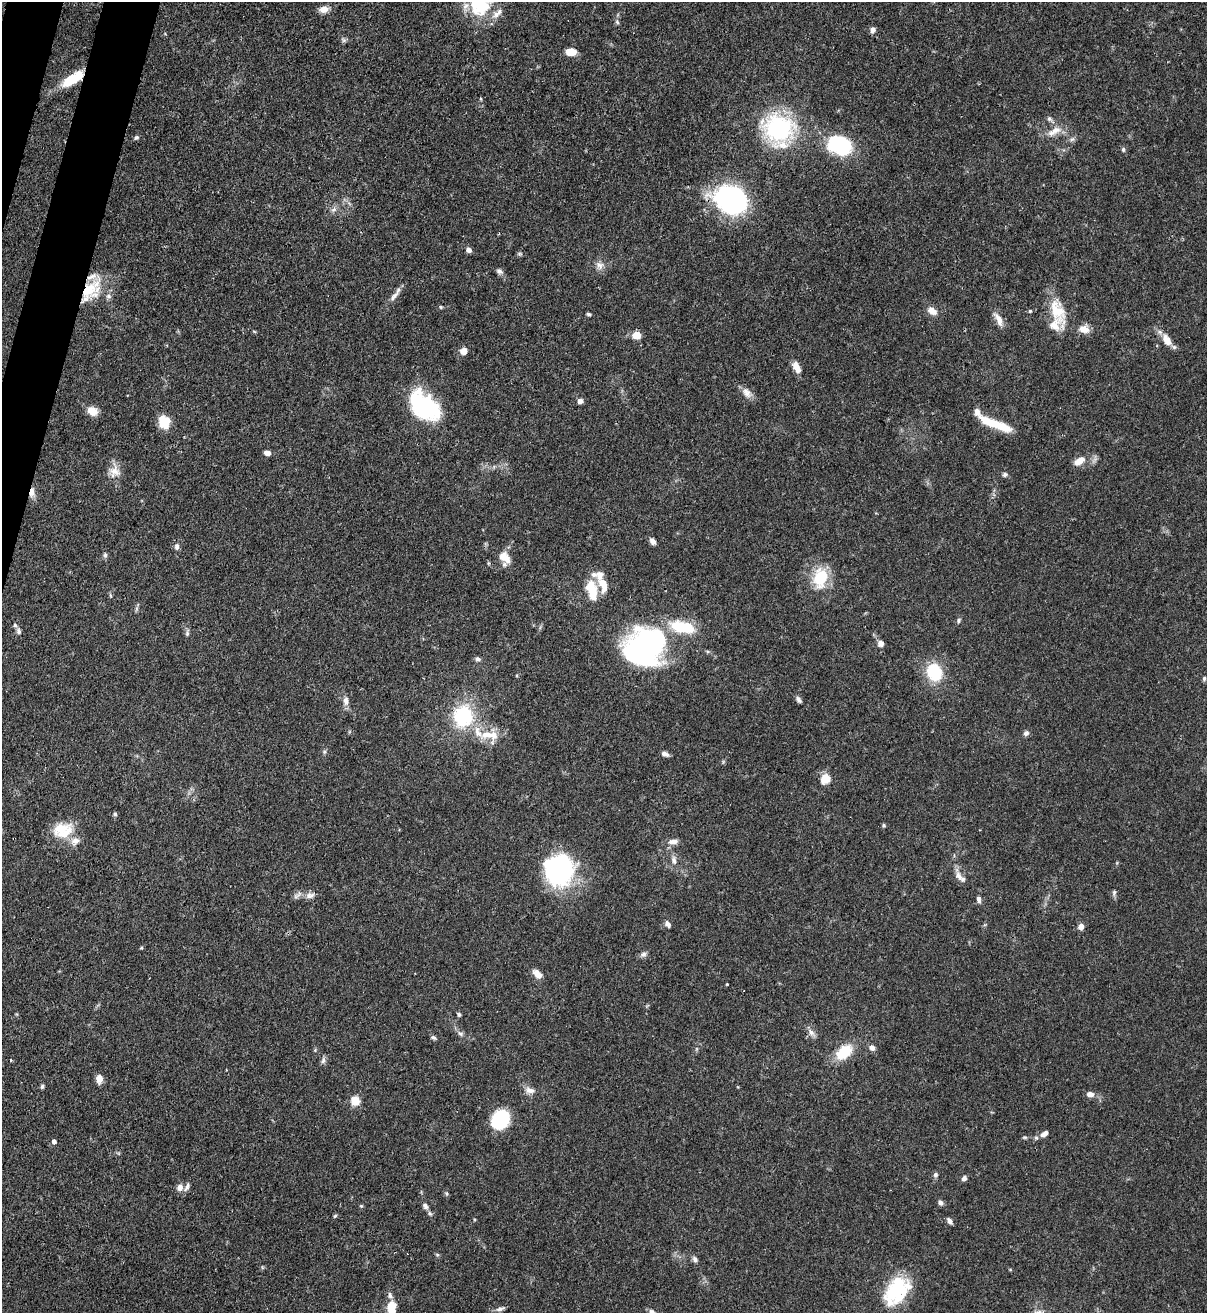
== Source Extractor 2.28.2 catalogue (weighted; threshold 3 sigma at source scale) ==
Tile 11 of 4 x 4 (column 3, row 3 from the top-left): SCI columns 2631-3835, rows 1345-2655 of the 5383 x 5308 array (HDU 1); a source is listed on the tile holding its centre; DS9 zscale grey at full resolution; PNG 1209 x 1315 px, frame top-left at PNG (2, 2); no overlay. Shown black and unused: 2% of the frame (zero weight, under 3 of 4 exposures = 7% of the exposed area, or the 3 px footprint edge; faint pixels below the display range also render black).
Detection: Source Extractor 2.28.2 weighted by HDU 2 'WHT'; one run over the whole footprint, this tile lists its part. Background 0.1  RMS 0.0041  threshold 0.0185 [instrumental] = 3 sigma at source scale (4.5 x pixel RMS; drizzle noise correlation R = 1.50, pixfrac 1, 0.05/0.05 arcsec/px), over >= 5 px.
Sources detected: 137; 5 inside a brighter object's white glare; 1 cosmic-ray / hot-pixel residue — not listed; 17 inside a brighter listed object's ellipse — not listed separately; the other 114 listed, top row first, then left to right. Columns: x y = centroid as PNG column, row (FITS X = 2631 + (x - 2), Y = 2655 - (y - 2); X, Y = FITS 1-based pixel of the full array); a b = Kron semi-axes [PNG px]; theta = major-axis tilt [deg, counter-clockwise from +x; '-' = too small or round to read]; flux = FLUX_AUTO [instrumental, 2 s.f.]
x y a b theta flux
482 6 31 24 55 22
324 9 9 7 17 3.3
617 22 6 4 -46 0.66
873 30 7 6 - 1.8
344 40 6 6 - 0.86
571 52 11 7 -2 5.1
72 79 27 10 33 12
1049 119 7 7 - 1.1
779 129 33 30 -48 51
1054 131 25 9 26 4.9
136 138 6 5 - 0.75
1072 139 7 6 - 1.1
842 146 19 14 -55 35
1123 149 6 5 - 0.74
735 200 32 24 -40 75
334 210 9 6 34 1.4
469 250 6 5 - 1.6
599 265 11 10 - 2.6
499 271 10 6 -37 1.3
88 290 34 17 40 18
108 296 8 5 -27 1.1
394 296 15 7 49 2.5
441 307 5 4 - 0.55
1057 310 32 18 -64 12
932 311 13 9 -32 3.2
1030 311 4 4 - 0.48
589 314 6 4 -8 0.67
999 319 20 7 -63 3.6
1084 329 14 10 -13 3.7
254 331 6 3 -19 0.37
636 335 5 5 - 13
1167 340 17 9 -59 4.8
463 351 7 7 - 3.1
796 367 12 7 -64 4.2
747 393 16 9 -49 3.1
580 401 5 4 - 2.8
425 406 34 20 -41 43
92 411 12 10 -30 4.5
163 423 18 9 -72 5.8
997 425 35 8 -20 13
267 453 5 5 - 2.4
1079 461 15 8 32 4.3
114 472 16 14 -8 4.4
1005 474 7 5 34 0.94
32 492 11 5 82 3.1
653 541 8 5 -56 1.9
177 546 9 6 -89 1.5
105 555 6 6 - 0.79
505 557 17 10 -49 5.4
819 579 25 18 -71 14
603 586 21 10 -71 5.3
592 590 25 11 -77 9.7
959 620 7 5 59 0.82
683 627 32 15 -8 16
19 631 8 6 -70 1.2
187 633 7 5 72 0.9
880 643 8 7 - 2.3
645 647 41 32 24 110
478 659 6 6 - 1.1
934 672 17 14 -68 20
1204 679 6 4 75 0.66
798 699 8 5 -60 1.3
346 701 12 7 -86 2.3
463 716 20 17 80 30
478 732 57 12 -38 13
1026 733 6 6 - 1.4
324 752 6 5 - 0.75
665 754 8 5 -24 1.7
825 779 11 9 60 5.7
115 814 5 5 - 0.63
884 825 5 4 - 0.63
63 830 26 20 8 12
673 841 14 7 5 2.4
674 860 12 7 -86 2
559 870 31 30 - 59
959 876 15 8 -62 2.7
1114 893 9 5 81 0.89
310 895 13 8 9 2.4
979 899 9 6 -80 1.4
668 924 9 6 -52 1.4
1081 927 7 6 - 2.5
141 948 6 3 18 0.41
643 954 8 6 3 1.3
537 974 12 7 -42 3.6
727 984 3 3 - 0.3
459 1014 6 4 -89 0.77
811 1032 10 7 -67 2.1
460 1033 8 7 - 1.2
433 1037 7 5 -40 0.97
872 1048 7 7 - 1.7
844 1052 15 9 40 16
323 1060 9 6 82 1.2
99 1079 9 7 90 3.3
42 1086 6 4 73 0.78
530 1090 15 8 -11 2.8
1090 1094 7 6 - 2.4
355 1101 11 11 - 4.4
500 1119 18 15 55 26
1045 1133 10 6 37 2.5
1025 1137 6 5 - 0.6
54 1141 5 5 - 1.5
935 1175 6 6 - 1
964 1178 6 5 - 1.2
180 1187 8 7 - 2.5
940 1203 6 5 - 1.5
425 1206 8 6 -62 1.4
335 1216 6 4 45 0.55
950 1221 8 5 -55 1.5
695 1259 7 6 - 1.4
1010 1269 5 3 - 0.37
897 1289 39 23 49 25
392 1308 15 9 89 8.1
500 1309 12 5 13 1.4
652 1312 7 6 - 1.8
Overlapping masked pixels (flux is a lower limit): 5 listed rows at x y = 72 79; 735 200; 88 290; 32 492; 897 1289
Isophote crosses this tile's border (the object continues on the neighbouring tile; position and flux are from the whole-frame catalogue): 4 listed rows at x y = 482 6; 897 1289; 392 1308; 652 1312